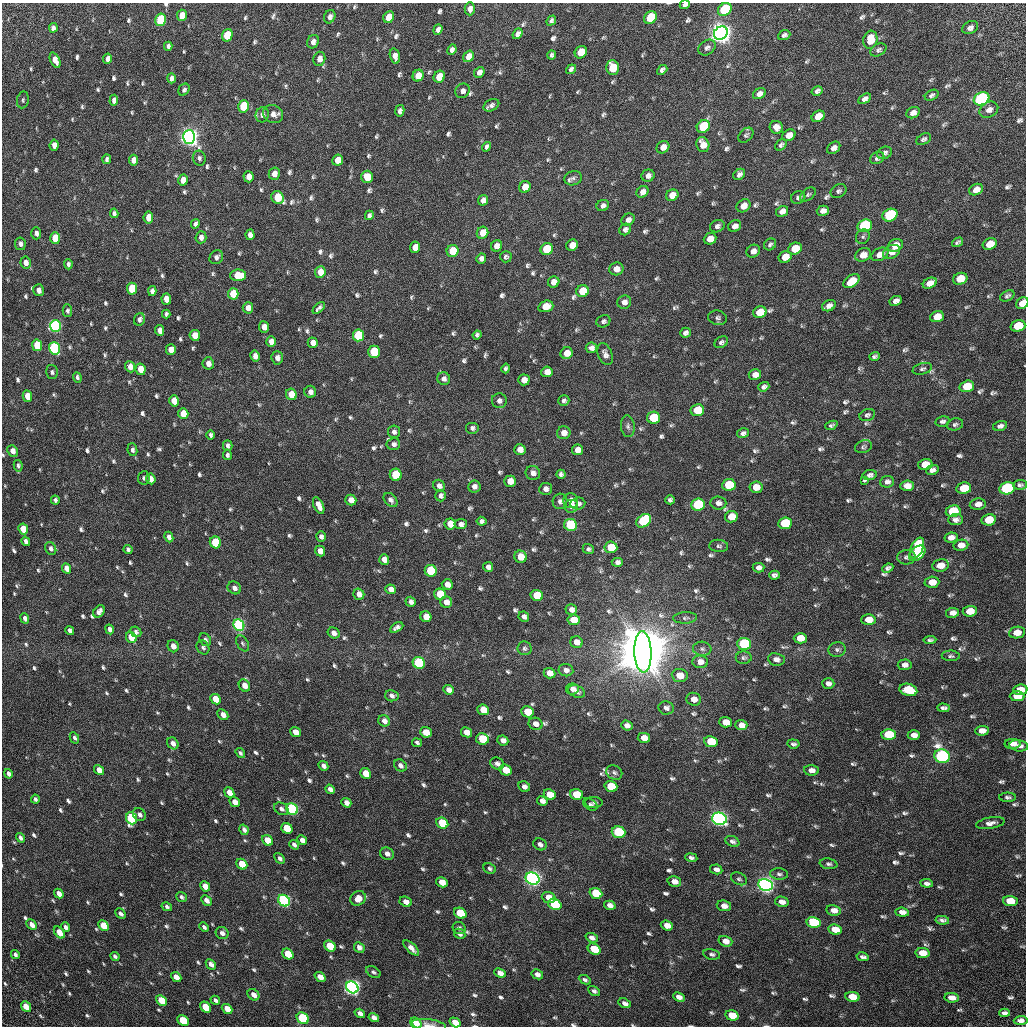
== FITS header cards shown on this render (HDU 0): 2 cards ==
NAXIS1  =                 1024 / Required FITS header
NAXIS2  =                 1024 / Required FITS header

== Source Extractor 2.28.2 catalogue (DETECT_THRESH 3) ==
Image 1024 x 1024 px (HDU 0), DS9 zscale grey, 1 PNG px = 1 image px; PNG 1028 x 1028 px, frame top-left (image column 1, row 1024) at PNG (2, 3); each listed source drawn as its Kron ellipse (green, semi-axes under 4 px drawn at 4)
Background 31.9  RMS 2.9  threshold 8.56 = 3 sigma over >= 5 px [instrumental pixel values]
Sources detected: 849; of the 849, the 500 brightest by FLUX_AUTO listed and drawn (349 fainter detections omitted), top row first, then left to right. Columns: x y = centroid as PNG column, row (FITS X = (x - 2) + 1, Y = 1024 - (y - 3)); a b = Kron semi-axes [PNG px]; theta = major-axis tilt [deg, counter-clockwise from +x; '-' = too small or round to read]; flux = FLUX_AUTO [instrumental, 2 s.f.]
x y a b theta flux
685 5 5 4 - 5.8e+02
470 9 6 5 - 9.4e+02
725 9 7 6 - 1.7e+04
182 15 6 5 - 2.2e+03
330 17 7 5 66 8.4e+02
389 17 6 5 - 2.5e+03
650 17 7 6 - 8.5e+03
161 20 6 5 - 1.6e+04
551 20 5 4 - 5.1e+02
53 28 5 4 - 7.3e+02
970 28 8 6 28 8.0e+02
438 29 5 4 - 7.3e+02
721 33 7 6 - 3.0e+05
517 34 6 4 50 7.4e+02
227 35 6 5 - 7.5e+03
784 35 6 4 22 5.6e+02
870 40 9 7 74 3.2e+03
313 42 7 5 66 1.0e+03
168 46 4 4 - 5.0e+02
707 48 9 7 38 6.5e+02
452 50 5 4 - 7.1e+02
878 50 9 6 28 5.5e+02
581 52 7 5 47 3.7e+03
552 55 4 4 - 4.7e+02
395 56 8 5 -76 1.3e+03
468 56 6 5 - 1.7e+03
107 59 5 4 - 8.2e+02
319 59 7 6 - 1.3e+03
55 60 8 4 -67 1.6e+03
612 67 7 6 - 5.6e+03
571 69 5 4 - 6.0e+02
662 70 6 4 41 6.2e+02
479 72 6 4 50 9.4e+02
418 76 6 5 - 2.5e+03
439 77 6 5 - 3.8e+03
171 78 5 4 - 7.3e+02
184 90 6 5 - 4.8e+02
463 91 7 7 - 7.8e+02
817 91 6 4 30 6.1e+02
759 94 7 5 31 9.6e+02
932 95 7 5 27 5.2e+02
865 99 7 4 31 7.8e+02
982 99 8 6 27 5.5e+04
23 100 8 6 81 4.7e+02
114 100 5 4 - 9.5e+02
491 105 8 5 28 6.7e+02
244 106 6 5 - 1.1e+04
989 110 10 7 28 1.1e+03
400 111 6 4 78 6.3e+02
913 113 7 5 26 1.1e+03
273 114 10 8 -28 1.3e+03
262 115 8 6 74 8.2e+02
818 116 7 5 34 2.4e+03
703 126 7 6 - 1.2e+04
776 127 6 6 - 1.2e+03
746 135 9 6 46 4.9e+02
789 135 7 5 30 1.8e+03
189 137 7 6 - 2.1e+05
924 139 8 5 30 4.9e+02
703 144 8 6 -69 1.9e+03
54 145 5 4 - 1.4e+03
781 145 6 5 - 4.9e+02
487 147 5 4 - 5.5e+02
663 147 7 5 40 1.4e+03
834 148 7 5 39 9.7e+02
884 153 8 6 22 6.4e+02
199 158 7 6 - 5.7e+02
877 158 7 5 29 6.4e+02
107 159 5 3 - 4.7e+02
133 160 5 4 - 1.5e+03
338 160 5 5 - 2.7e+03
274 174 6 5 - 1.4e+03
739 174 6 5 - 7.2e+02
648 176 6 6 - 9.2e+02
249 177 5 5 - 1.6e+03
367 177 6 6 - 3.9e+03
573 178 9 7 16 5.9e+02
183 180 5 5 - 1.6e+03
525 187 6 5 - 2.1e+03
976 190 7 5 28 1.4e+03
838 191 8 6 32 5.3e+02
643 192 6 5 - 1.1e+03
808 194 9 5 38 4.4e+02
672 195 6 5 - 2.2e+03
278 197 7 6 - 7.4e+03
798 197 7 6 - 5.8e+02
483 200 5 5 - 9.2e+02
603 205 6 5 - 6.9e+02
744 206 7 6 - 1.6e+03
782 211 6 5 - 1.1e+03
823 211 6 5 - 9.6e+02
114 213 5 4 - 5.3e+02
369 215 5 4 - 5.3e+02
890 215 7 6 - 2.7e+04
148 217 6 4 82 1.7e+03
628 220 7 5 35 8.0e+02
195 224 5 4 - 6.1e+02
717 226 7 6 - 6.8e+02
735 226 7 5 26 9.5e+02
865 226 7 6 - 2.9e+04
625 229 6 5 - 7.2e+02
36 233 6 5 - 7.5e+02
483 233 6 5 - 2.6e+03
250 235 5 4 - 1.1e+03
201 237 6 5 - 9.6e+02
863 237 8 6 52 5.1e+02
55 238 6 5 - 4.9e+03
710 239 6 5 - 2.0e+03
957 242 6 3 33 4.4e+02
20 244 6 5 - 7.4e+02
770 244 6 5 - 5.0e+02
990 244 7 5 23 3.0e+03
572 245 6 5 - 1.9e+03
895 245 8 6 27 2.5e+03
497 246 6 5 - 1.2e+03
415 247 5 5 - 1.8e+03
547 249 6 6 - 8.7e+03
795 249 7 5 24 4.9e+03
453 251 6 6 - 4.9e+03
753 251 7 6 - 1.1e+03
892 252 9 6 29 1.2e+03
880 254 9 6 25 1.7e+03
863 255 8 6 25 2.1e+03
216 257 7 6 - 7.3e+02
506 257 6 5 - 4.7e+02
785 257 7 5 28 2.7e+03
481 258 5 4 - 7.2e+02
26 263 6 5 - 1.3e+03
68 264 5 4 - 5.4e+02
616 269 7 6 - 1.7e+03
320 272 6 5 - 1.9e+03
238 275 8 6 1 4.6e+03
960 279 7 5 19 3.0e+03
852 281 9 5 35 3.5e+03
554 282 6 5 - 1.5e+03
930 283 7 5 26 1.7e+03
132 289 6 5 - 1.1e+04
39 290 6 5 - 1.1e+03
152 291 5 4 - 8.3e+02
583 291 6 6 - 5.4e+03
233 294 5 5 - 5.3e+03
1007 296 8 5 27 5.1e+02
166 299 5 4 - 2.0e+03
896 301 6 4 26 8.1e+02
624 302 7 6 - 1.1e+03
1022 303 7 5 41 2.3e+03
546 306 8 5 17 2.7e+03
829 306 7 5 27 9.6e+02
248 308 5 5 - 1.3e+03
319 308 7 4 44 5.8e+02
67 311 6 5 - 5.0e+02
760 312 7 5 23 4.9e+03
166 314 4 4 - 4.5e+02
937 317 7 5 20 2.7e+03
718 318 9 7 -11 5.8e+02
139 319 6 5 - 6.1e+02
603 321 7 6 - 5.5e+02
55 326 6 5 - 4.3e+04
1018 326 7 5 17 5.6e+03
264 327 5 5 - 1.9e+03
160 330 5 4 - 1.3e+03
685 333 5 4 - 7.1e+02
195 335 5 5 - 2.5e+03
358 335 6 5 - 1.7e+04
477 335 4 4 - 4.7e+02
271 342 5 5 - 1.3e+03
721 342 7 5 32 5.0e+02
313 343 5 5 - 1.1e+03
37 345 6 5 - 5.6e+03
54 348 6 5 - 3.5e+04
591 348 5 5 - 8.3e+02
171 350 5 5 - 1.7e+03
374 352 6 6 - 1.0e+04
567 353 6 5 - 2.5e+03
605 354 11 7 -68 9.3e+02
255 356 5 5 - 1.2e+03
874 356 5 4 - 4.4e+02
277 358 7 5 -87 9.9e+02
208 363 6 5 - 1.2e+03
130 367 6 5 - 1.2e+03
506 368 5 4 - 5.1e+02
140 369 6 5 - 3.1e+03
922 369 10 5 15 5.0e+02
52 372 7 5 -76 5.1e+02
547 372 5 5 - 1.7e+03
755 375 6 5 - 1.2e+03
77 377 5 4 - 4.9e+02
444 379 6 6 - 8.4e+02
524 380 5 5 - 1.5e+03
967 386 7 5 17 5.3e+03
764 387 5 4 - 5.9e+02
310 392 6 6 - 9.1e+02
291 394 6 5 - 2.8e+03
27 396 6 4 -74 2.6e+03
564 400 6 5 - 5.3e+02
174 401 5 5 - 3.5e+03
499 401 7 7 - 7.9e+02
697 410 7 6 - 6.4e+03
183 414 5 5 - 3.6e+03
867 415 8 6 20 5.1e+02
653 418 6 6 - 8.6e+03
942 421 7 5 13 5.6e+02
955 424 8 6 13 5.2e+02
831 425 6 4 22 4.5e+02
628 426 11 7 -83 6.8e+02
1000 426 7 4 15 6.5e+02
472 428 7 6 - 6.4e+02
394 432 6 6 - 6.3e+02
564 433 7 6 - 1.3e+03
743 433 6 4 14 6.3e+02
211 435 4 4 - 5.0e+02
393 444 7 6 - 7.0e+02
228 446 5 4 - 6.4e+02
863 447 8 6 20 4.5e+02
520 449 5 5 - 1.6e+03
132 450 6 5 - 5.6e+02
578 450 6 5 - 1.6e+03
13 451 6 5 - 1.3e+03
227 455 5 4 - 4.4e+02
925 464 7 5 13 2.6e+03
18 466 5 4 - 4.6e+02
932 470 6 5 - 8.1e+02
533 473 7 7 - 9.3e+02
561 474 4 4 - 5.2e+02
396 475 6 6 - 1.2e+04
870 475 7 5 12 5.6e+02
144 478 7 6 - 4.7e+02
151 479 5 4 - 1.6e+03
864 480 3 3 - 7.7e+02
510 481 6 5 - 2.1e+03
887 482 7 5 7 7.3e+02
729 485 7 6 - 8.6e+03
1020 485 7 5 3 4.9e+02
439 486 6 5 - 8.6e+02
474 486 6 6 - 8.5e+02
907 486 7 5 3 1.4e+03
756 487 6 5 - 2.2e+03
964 488 7 5 11 6.8e+03
1007 488 8 6 12 3.1e+04
546 489 6 6 - 8.8e+02
441 496 5 5 - 6.8e+02
55 500 4 3 - 5.0e+02
351 500 5 5 - 1.4e+03
391 500 8 5 -46 6.6e+02
571 500 7 7 - 1.2e+03
670 500 4 4 - 4.7e+02
560 501 8 7 - 7.8e+02
718 503 8 6 -6 9.3e+02
578 504 7 6 - 7.7e+02
698 504 7 6 - 1.8e+04
978 504 8 5 9 1.1e+03
319 506 9 5 -65 1.6e+03
571 506 7 6 - 1.4e+03
953 511 7 6 - 8.6e+03
731 517 6 5 - 2.7e+03
956 520 7 5 4 8.0e+02
989 520 7 5 10 4.5e+03
481 521 5 4 - 6.0e+02
644 521 8 6 38 1.8e+04
785 523 7 6 - 1.3e+04
450 524 5 5 - 2.5e+03
461 524 6 5 - 8.4e+02
570 525 6 6 - 1.7e+04
23 529 5 4 - 3.1e+03
169 537 5 4 - 8.8e+02
321 537 5 4 - 6.8e+02
951 538 6 5 - 1.2e+03
26 541 5 4 - 6.9e+02
215 542 6 5 - 1.1e+04
961 545 7 5 9 1.4e+03
719 546 9 6 -4 5.2e+02
611 547 6 5 - 6.4e+03
51 548 7 5 -63 6.2e+02
917 548 11 6 65 1.3e+04
588 549 5 5 - 5.0e+02
128 550 5 3 - 5.4e+02
320 551 5 5 - 1.5e+03
917 553 9 6 41 1.6e+04
520 557 6 6 - 2.8e+03
906 557 9 7 3 6.6e+02
384 559 5 5 - 1.4e+03
617 562 5 4 - 6.9e+02
940 565 8 6 9 2.2e+03
488 567 5 5 - 8.7e+02
67 568 5 4 - 1.5e+03
758 568 6 5 - 7.9e+02
888 568 6 4 24 5.6e+02
431 571 6 6 - 1.3e+04
774 575 5 4 - 5.6e+02
932 582 7 5 4 2.2e+03
447 584 5 5 - 1.2e+03
234 588 7 6 - 8.9e+02
391 589 5 4 - 1.2e+03
359 594 6 5 - 1.1e+03
440 594 6 5 - 6.4e+03
537 595 6 5 - 5.5e+03
411 602 5 5 - 6.8e+02
446 602 6 5 - 1.4e+03
571 610 6 5 - 8.6e+02
99 611 7 5 49 9.5e+02
970 611 7 5 5 2.9e+03
953 613 6 5 - 1.0e+03
426 617 6 5 - 2.0e+03
524 617 5 5 - 7.1e+02
25 618 5 4 - 6.9e+02
685 618 12 5 3 5.9e+02
574 620 6 5 - 3.3e+03
868 620 7 5 2 2.3e+03
239 625 6 5 - 3.7e+04
397 627 7 4 29 6.7e+02
110 629 5 4 - 7.9e+02
70 631 5 4 - 6.6e+02
136 632 6 5 - 5.3e+02
334 633 6 5 - 9.4e+02
1017 633 8 6 9 1.9e+03
131 637 6 5 - 3.5e+03
800 638 6 5 - 3.3e+03
205 640 7 5 -60 6.2e+02
930 640 6 4 5 4.5e+02
576 642 6 5 - 1.4e+03
243 643 8 5 -59 4.5e+02
744 644 7 6 - 1.7e+04
173 646 6 5 - 1.2e+03
203 647 7 6 - 5.3e+02
525 648 7 7 - 4.7e+02
702 649 9 7 -5 6.4e+02
837 649 9 7 15 6.2e+02
643 652 20 8 -88 4.2e+06
951 656 9 5 -1 4.7e+02
744 658 8 6 2 4.7e+02
776 659 8 6 -7 9.7e+02
700 662 8 6 -4 1.6e+03
419 663 6 5 - 2.4e+04
905 665 7 5 4 9.8e+02
566 670 7 6 - 8.2e+02
549 673 6 5 - 1.8e+03
680 676 8 6 -5 2.8e+03
828 684 6 5 - 9.6e+02
244 686 6 5 - 1.6e+03
572 689 6 5 - 8.2e+02
449 690 5 4 - 1.0e+03
908 690 9 6 -16 7.1e+03
1020 690 7 5 6 2.6e+03
576 692 9 6 -23 6.8e+02
392 696 7 5 -10 6.7e+02
1017 696 7 5 -1 2.9e+03
215 699 6 5 - 3.0e+03
694 699 7 6 - 1.4e+03
666 708 8 6 -8 7.6e+02
943 708 6 4 -3 5.9e+02
483 710 6 5 - 3.6e+03
527 712 6 5 - 3.6e+03
223 715 6 4 -44 1.1e+03
384 721 6 5 - 1.0e+03
726 722 6 5 - 2.3e+03
536 724 7 6 - 1.1e+03
627 725 6 5 - 9.8e+02
741 725 6 5 - 1.5e+03
982 731 7 5 4 1.4e+03
296 732 6 4 -39 1.7e+03
426 732 6 5 - 2.5e+03
467 732 6 5 - 1.6e+03
889 735 7 5 -3 8.6e+03
914 735 6 4 0 1.1e+03
74 738 6 4 -62 4.8e+02
644 738 6 5 - 2.1e+03
482 739 6 5 - 9.2e+03
503 740 6 4 -24 1.0e+03
711 742 7 5 -10 6.5e+03
173 743 6 5 - 1.1e+03
417 743 5 3 - 4.4e+02
793 744 6 4 -6 5.0e+02
1012 744 8 5 1 1.2e+03
1019 746 9 5 -6 8.0e+02
240 753 5 4 - 4.6e+02
942 756 8 6 -20 6.6e+04
497 764 7 6 - 7.7e+02
400 765 7 5 -41 7.4e+02
323 766 5 4 - 7.8e+02
99 770 5 4 - 1.8e+03
506 770 6 5 - 3.2e+03
811 770 7 5 -2 1.1e+03
614 773 8 6 -30 6.0e+02
8 774 5 3 - 6.0e+02
366 774 6 5 - 3.3e+03
524 787 6 5 - 8.2e+02
611 787 6 5 - 7.8e+03
330 789 5 4 - 8.3e+02
229 793 5 4 - 1.6e+03
576 794 6 5 - 5.5e+03
550 795 6 5 - 3.1e+03
1008 797 8 4 0 4.7e+02
35 799 4 3 - 4.6e+02
542 801 5 4 - 9.2e+02
235 802 5 4 - 1.3e+03
594 802 9 5 -1 5.5e+02
346 803 5 4 - 9.5e+02
590 804 8 5 -33 4.7e+02
281 809 8 5 -32 7.1e+02
292 809 6 5 - 4.2e+04
139 815 7 6 - 6.4e+02
131 818 6 5 - 2.1e+04
719 819 7 6 - 1.5e+05
442 823 6 5 - 8.6e+03
990 823 14 5 10 1.1e+03
287 828 6 5 - 5.6e+03
244 830 5 4 - 6.9e+02
619 832 7 5 -17 1.8e+04
21 838 5 3 - 6.1e+02
267 840 6 5 - 3.1e+03
302 840 5 4 - 1.0e+03
732 841 7 5 -25 5.8e+02
540 844 7 6 - 6.6e+02
294 845 5 3 - 6.0e+02
387 854 7 6 - 8.4e+02
691 857 6 4 -10 5.5e+02
280 858 6 4 -48 5.4e+02
242 864 6 5 - 4.1e+03
828 864 9 5 -10 5.0e+02
489 868 6 5 - 4.4e+02
716 869 6 5 - 8.2e+02
779 874 9 5 -6 5.1e+02
532 879 7 6 - 1.6e+05
739 879 8 6 -25 4.8e+02
674 881 7 5 -15 1.6e+03
442 882 6 4 -31 2.4e+03
927 883 6 4 -6 6.1e+02
766 885 7 6 - 1.6e+05
205 886 5 4 - 1.8e+03
59 893 5 4 - 1.1e+03
596 893 6 5 - 9.9e+03
181 897 6 4 -39 4.9e+02
549 897 7 5 -21 2.2e+03
358 898 8 7 - 2.2e+03
206 900 6 4 -44 1.0e+03
284 901 6 5 - 5.6e+04
1010 901 7 5 -4 3.6e+03
406 902 6 5 - 1.3e+03
782 902 7 5 -14 1.2e+03
555 904 7 5 -25 1.1e+04
610 905 6 4 -17 8.8e+02
724 906 7 5 -9 1.2e+03
167 907 5 4 - 5.1e+02
834 910 7 5 -12 1.3e+03
902 912 7 4 -6 1.0e+03
460 913 6 5 - 7.7e+03
121 914 6 4 -44 5.8e+02
942 920 7 4 -9 6.5e+02
814 922 7 5 -12 2.0e+04
32 925 6 4 -46 1.3e+03
667 925 6 4 -19 1.6e+03
104 926 6 4 -45 4.7e+03
66 927 5 3 - 6.0e+02
204 927 5 3 - 4.8e+02
459 928 6 6 - 5.1e+02
835 930 7 5 -12 3.0e+03
59 932 7 4 -51 2.3e+03
222 933 6 6 - 7.8e+02
460 934 6 5 - 5.7e+02
592 938 6 4 -20 8.2e+02
725 941 7 5 -18 1.6e+03
330 946 6 5 - 5.5e+03
359 947 6 5 - 8.0e+02
411 948 10 4 -44 1.2e+03
594 949 7 5 -29 5.0e+03
922 953 7 5 -8 3.7e+03
288 954 6 5 - 4.6e+03
712 954 8 5 -11 5.4e+02
15 955 5 3 - 5.4e+02
115 956 4 3 - 4.4e+02
863 957 6 3 -12 5.2e+02
211 964 6 4 -45 1.0e+03
373 972 8 5 -32 4.4e+02
500 973 6 4 -24 1.1e+03
537 974 6 4 -28 7.8e+02
176 977 6 4 -43 1.4e+03
320 977 6 4 -40 1.6e+03
585 980 6 4 -26 4.9e+02
352 987 6 5 - 1.2e+05
594 991 6 4 -32 5.3e+02
253 995 6 5 - 1.3e+03
679 997 6 4 -24 1.1e+03
852 997 7 5 -11 3.6e+03
952 998 7 4 -7 1.5e+03
161 1000 6 4 -42 4.0e+03
215 1000 5 3 - 5.6e+02
625 1003 6 4 -23 7.5e+02
26 1007 6 4 -51 2.3e+03
206 1007 6 4 -44 5.2e+03
227 1009 6 4 -39 2.5e+03
360 1013 5 4 - 9.5e+02
1004 1013 5 4 - 5.9e+02
732 1015 7 5 -15 4.9e+03
303 1018 6 5 - 2.1e+04
374 1018 5 4 - 9.2e+02
1021 1020 7 4 4 1.2e+03
183 1021 6 4 -43 6.7e+03
455 1022 6 4 -32 2.5e+03
416 1023 6 5 - 1.6e+03
428 1025 17 6 -6 1.2e+03
At the frame edge (FLAGS 8, measured only in part): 4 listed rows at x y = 685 5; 1022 303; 416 1023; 428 1025
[349 fainter detections neither listed nor drawn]

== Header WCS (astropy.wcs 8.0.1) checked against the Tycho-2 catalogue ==
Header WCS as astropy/WCSLIB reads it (CRVAL/CRPIX/CD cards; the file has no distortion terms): RA---TAN/DEC--TAN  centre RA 17:04:38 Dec +12:47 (256.16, +12.79 deg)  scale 3.57 arcsec/px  FOV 60.9' x 60.9'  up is -31 deg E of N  parity flipped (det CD > 0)
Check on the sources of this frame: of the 60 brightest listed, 49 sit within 5.4 arcsec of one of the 97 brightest Tycho-2 stars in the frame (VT <= 12.78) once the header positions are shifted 1.88 arcsec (1.17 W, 1.47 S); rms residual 2.01 arcsec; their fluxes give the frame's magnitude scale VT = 21.65 - 2.5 log10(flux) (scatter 0.13 mag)
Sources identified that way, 53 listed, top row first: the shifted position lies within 5.4 arcsec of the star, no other Tycho-2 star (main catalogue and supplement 1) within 10.8 arcsec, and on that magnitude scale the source's flux lands within +1.5 / -3 mag of the star's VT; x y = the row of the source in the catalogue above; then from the Tycho-2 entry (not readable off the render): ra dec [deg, ICRS J2000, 3 dp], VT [Tycho-2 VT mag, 2 dp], TYC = Tycho-2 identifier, HIP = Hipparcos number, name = IAU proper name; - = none
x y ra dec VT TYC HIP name
725 9 256.075 +13.327 11.03 988-1435-1 - -
650 17 256.015 +13.282 12.12 988-539-1 - -
161 20 255.591 +13.026 11.11 984-562-1 - -
721 33 256.084 +13.305 8.82 988-1312-1 - -
227 35 255.657 +13.048 11.70 984-1492-1 - -
612 67 256.009 +13.220 12.04 988-1786-1 - -
982 99 256.346 +13.384 9.77 988-444-1 - -
244 106 255.709 +12.996 11.63 984-1555-1 - -
703 126 256.119 +13.217 11.48 988-1519-1 - -
189 137 255.678 +12.942 8.40 984-851-1 83399 -
890 215 256.328 +13.238 10.54 988-1880-1 - -
865 226 256.312 +13.216 10.57 988-1445-1 - -
547 249 256.048 +13.032 11.77 984-186-1 - -
132 289 255.709 +12.784 12.11 984-152-1 - -
55 326 255.663 +12.713 10.50 984-217-1 - -
1018 326 256.498 +13.211 12.26 988-1248-1 - -
358 335 255.930 +12.862 11.30 984-1963-1 - -
54 348 255.673 +12.694 10.39 984-1057-1 - -
374 352 255.952 +12.856 11.81 984-1155-1 - -
967 386 256.485 +13.133 12.40 988-1644-1 - -
396 475 256.036 +12.763 11.44 984-680-1 - -
729 485 256.331 +12.927 11.94 984-1956-1 - -
964 488 256.536 +13.045 11.99 984-750-1 - -
1007 488 256.574 +13.067 10.37 984-29-1 - -
698 504 256.314 +12.894 11.03 984-123-1 - -
785 523 256.400 +12.924 11.59 984-276-1 - -
570 525 256.214 +12.811 11.08 984-976-1 - -
215 542 255.916 +12.613 11.31 984-548-1 - -
611 547 256.261 +12.813 12.20 984-608-1 - -
917 548 256.528 +12.971 11.85 984-1247-1 - -
917 553 256.530 +12.966 11.63 984-140-1 - -
537 595 256.223 +12.734 12.03 984-2023-1 - -
744 644 256.428 +12.800 10.61 984-81-1 - -
643 652 256.345 +12.741 4.89 984-2436-1 83613 -
419 663 256.156 +12.617 10.57 984-293-1 - -
908 690 256.594 +12.846 11.79 984-15-1 - -
889 735 256.601 +12.798 12.25 985-1701-1 - -
482 739 256.251 +12.585 11.91 984-502-1 - -
942 756 256.660 +12.807 9.63 985-579-1 - -
292 809 256.123 +12.427 10.31 984-389-1 - -
131 818 255.989 +12.337 10.91 984-1004-1 - -
719 819 256.499 +12.639 8.54 984-2205-1 83663 -
442 823 256.261 +12.493 11.66 984-580-1 - -
619 832 256.419 +12.576 10.78 984-452-1 - -
532 879 256.368 +12.492 8.44 984-801-1 83627 -
766 885 256.575 +12.607 8.60 984-25-1 83691 -
596 893 256.431 +12.512 11.54 984-2145-1 - -
284 901 256.165 +12.346 9.76 984-1670-1 - -
555 904 256.401 +12.482 11.44 984-280-1 - -
460 913 256.324 +12.426 11.80 984-2157-1 - -
814 922 256.635 +12.600 11.03 985-1537-1 - -
352 987 256.270 +12.308 9.11 984-2229-1 - -
303 1018 256.243 +12.256 10.81 984-617-1 - -